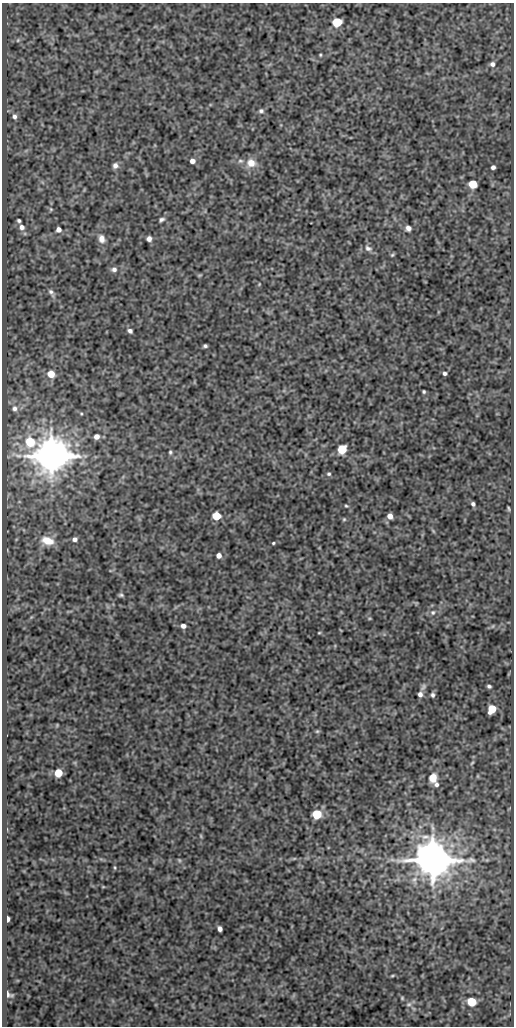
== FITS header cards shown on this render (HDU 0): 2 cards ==
NAXIS1  =                  512
NAXIS2  =                 1024

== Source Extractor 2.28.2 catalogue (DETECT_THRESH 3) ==
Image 512 x 1024 px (HDU 0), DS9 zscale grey, 1 PNG px = 1 image px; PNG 516 x 1028 px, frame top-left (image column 1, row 1024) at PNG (2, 3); no overlay
Background 93.3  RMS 0.57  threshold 1.71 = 3 sigma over >= 5 px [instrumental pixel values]
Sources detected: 79; all 79 listed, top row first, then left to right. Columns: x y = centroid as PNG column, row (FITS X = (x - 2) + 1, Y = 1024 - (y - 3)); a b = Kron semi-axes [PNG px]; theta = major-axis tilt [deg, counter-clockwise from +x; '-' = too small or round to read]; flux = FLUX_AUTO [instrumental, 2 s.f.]
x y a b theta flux
337 22 6 5 - 2500
18 40 6 4 46 58
320 55 4 3 - 39
492 64 7 6 - 130
261 111 7 5 0 92
14 117 7 6 - 130
192 161 5 5 - 200
240 161 8 6 13 100
251 163 11 10 - 460
115 165 7 7 - 150
493 167 4 4 - 110
473 184 5 5 - 1800
51 209 6 5 - 54
19 220 4 3 - 73
161 220 7 4 27 88
22 227 7 7 - 190
408 228 6 6 - 150
58 230 5 5 - 190
101 239 10 8 -77 250
149 239 5 5 - 160
368 248 11 7 -26 160
392 255 5 5 - 51
114 269 8 6 1 140
199 275 7 3 1 40
51 292 12 6 -59 140
130 331 5 4 - 110
205 346 4 3 - 72
445 373 4 4 - 89
51 374 7 6 - 460
424 392 3 3 - 54
14 408 6 6 - 95
81 414 4 4 - 40
96 437 6 5 - 220
30 442 6 6 - 2000
342 449 6 5 - 1900
170 452 6 5 - 61
51 456 10 9 - 120000
329 474 5 5 - 65
473 504 5 4 - 93
346 506 5 4 - 46
509 508 6 3 -88 45
216 516 5 5 - 1400
390 516 5 4 - 280
344 519 5 5 - 47
433 531 6 4 -71 42
75 539 5 4 - 130
47 541 16 10 -17 570
273 543 4 3 - 43
219 555 5 4 - 190
121 595 5 3 - 65
433 612 7 6 - 110
183 626 5 4 - 160
493 626 5 3 - 30
319 633 5 3 - 34
489 686 4 3 - 73
423 687 10 6 55 110
420 694 5 5 - 150
433 695 5 4 - 87
492 709 6 5 - 1100
317 731 5 5 - 52
472 763 6 3 45 43
58 773 5 5 - 1200
433 778 8 7 - 570
436 785 7 6 - 110
317 814 5 5 - 2700
201 836 6 3 -72 38
294 858 6 3 19 44
179 860 5 4 - 46
433 860 11 10 - 130000
487 860 4 4 - 40
115 868 6 3 -71 40
103 887 4 3 - 30
7 919 5 3 - 230
220 929 5 4 - 160
392 975 7 3 9 48
8 994 9 6 -34 150
402 998 4 4 - 43
472 1002 6 5 - 1900
409 1004 8 6 15 110